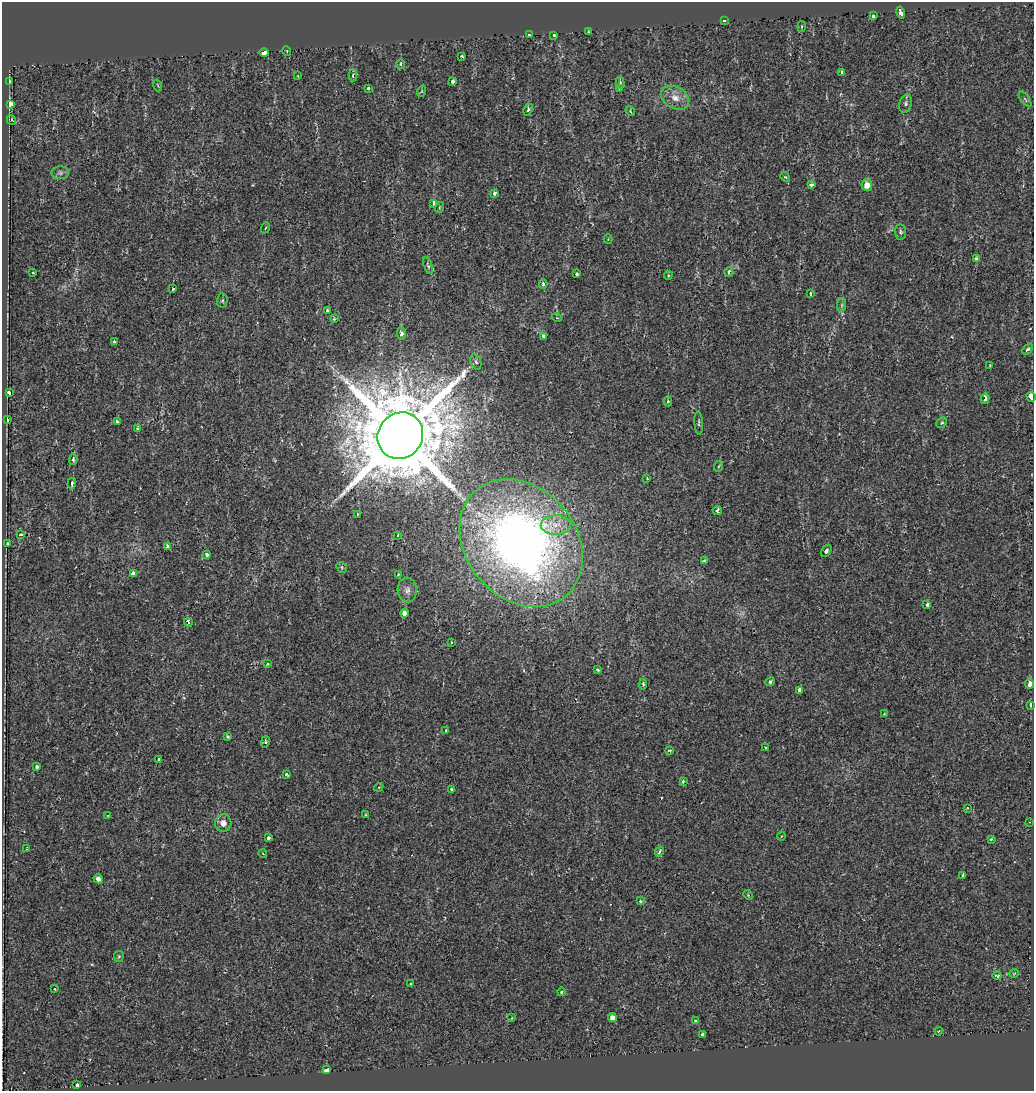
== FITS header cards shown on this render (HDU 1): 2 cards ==
NAXIS1  =                 1032
NAXIS2  =                 1089

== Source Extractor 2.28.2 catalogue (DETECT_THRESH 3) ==
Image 1032 x 1089 px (HDU 1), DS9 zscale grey, 1 PNG px = 1 image px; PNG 1036 x 1093 px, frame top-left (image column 1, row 1089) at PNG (2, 2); each listed source drawn as its Kron ellipse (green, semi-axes under 4 px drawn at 4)
Background -0.00155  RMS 0.0053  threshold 0.0158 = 3 sigma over >= 5 px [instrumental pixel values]
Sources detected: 138; all 138 listed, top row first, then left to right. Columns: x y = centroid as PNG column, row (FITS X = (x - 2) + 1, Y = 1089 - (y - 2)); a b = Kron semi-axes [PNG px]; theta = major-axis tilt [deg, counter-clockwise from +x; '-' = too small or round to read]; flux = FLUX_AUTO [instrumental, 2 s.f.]
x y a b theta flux
901 12 6 4 -75 5.1
873 16 4 3 - 5.5
724 21 3 2 - 0.34
802 26 5 3 - 0.42
588 31 2 2 - 0.28
529 35 4 3 - 0.92
554 35 3 3 - 1.5
287 51 5 3 - 0.25
264 53 5 3 - 59
462 56 3 3 - 0.45
401 64 5 4 - 0.81
842 72 4 3 - 0.76
353 75 6 4 88 0.66
298 76 3 2 - 0.23
453 81 3 3 - 4.4
9 82 4 3 - 0.84
620 83 6 4 -73 0.52
158 86 6 2 -71 0.3
368 88 3 3 - 0.52
620 89 3 3 - 6.7
422 91 6 3 70 0.32
675 98 15 10 -30 3.7
1025 99 9 4 -54 0.61
10 104 3 3 - 11
905 104 9 6 74 1.1
528 110 6 4 65 1
630 111 5 4 - 0.4
11 120 5 4 - 0.6
60 173 8 6 -1 0.98
785 177 5 4 - 0.42
812 184 4 3 - 8.7
867 185 6 5 - 3.7
494 193 4 3 - 1.2
434 203 4 3 - 13
440 207 5 3 - 0.33
265 228 6 3 69 0.4
900 232 7 5 -85 0.88
608 239 4 4 - 0.34
977 259 3 3 - 1.7
428 266 9 4 -72 0.65
729 272 5 4 - 1.3
33 273 3 2 - 0.38
577 274 4 3 - 1.1
668 275 4 4 - 0.39
543 284 5 4 - 0.74
173 289 3 3 - 0.86
810 294 3 3 - 0.89
222 300 7 5 87 0.6
842 305 7 4 89 0.66
328 311 3 3 - 1.3
557 318 5 3 - 0.26
334 319 3 3 - 0.37
402 333 6 4 -86 1.1
543 336 4 3 - 2.3
114 342 3 3 - 0.42
1027 349 6 4 47 0.82
476 362 8 5 -68 0.72
990 366 3 2 - 0.35
9 393 4 3 - 3.1
1031 397 5 3 - 19
985 399 5 3 - 2.4
668 401 5 4 - 0.47
8 420 4 3 - 3.3
117 421 4 3 - 1.1
699 423 11 4 -86 0.69
942 423 6 4 44 0.57
137 428 4 3 - 1
400 436 24 22 53 5100
73 459 5 3 - 0.78
719 466 6 3 70 0.38
647 478 4 3 - 0.33
72 483 6 3 88 2.1
717 510 4 4 - 0.85
357 514 3 2 - 0.27
556 525 15 10 1 4.1
21 535 4 3 - 8.5
398 535 3 3 - 2.6
521 543 69 55 -50 240
7 544 3 3 - 5.1
167 546 4 3 - 1.6
826 551 6 4 59 0.79
207 554 4 3 - 1.6
704 561 3 3 - 0.98
342 567 6 4 -48 0.55
133 574 4 3 - 12
398 574 4 3 - 0.6
407 590 12 9 -85 2.1
927 605 4 3 - 1.9
404 613 4 3 - 3.4
188 622 4 3 - 2.2
451 642 3 2 - 0.36
268 664 3 3 - 0.62
597 670 3 3 - 0.7
770 682 5 4 - 0.77
643 684 5 4 - 0.68
1029 684 4 3 - 19
800 690 3 3 - 17
1031 705 3 3 - 9.8
884 714 4 3 - 0.28
446 730 3 3 - 0.36
227 737 3 3 - 0.97
265 742 6 4 76 0.53
765 747 3 2 - 0.44
670 750 3 3 - 0.79
159 760 4 3 - 2
37 767 3 3 - 1.1
286 775 3 3 - 1.8
683 781 4 3 - 0.52
379 787 4 3 - 0.32
451 789 3 3 - 1.1
967 808 3 3 - 0.33
108 815 3 2 - 0.28
366 815 4 3 - 0.36
1030 822 2 2 - 0.32
223 823 8 8 - 2.6
781 836 4 3 - 0.25
268 838 3 3 - 1.1
991 839 3 3 - 0.49
27 848 3 2 - 0.29
659 851 5 3 - 0.64
263 854 4 3 - 0.27
963 875 4 3 - 1.3
98 879 5 3 - 3.4
748 895 5 3 - 0.32
640 901 3 3 - 0.89
119 956 5 5 - 0.46
1014 973 5 3 - 0.25
997 976 4 3 - 1.2
410 984 2 2 - 0.32
55 989 3 3 - 0.38
561 992 4 3 - 0.5
612 1017 4 4 - 2.2
512 1018 4 2 - 0.25
695 1020 3 3 - 4.2
939 1031 4 3 - 0.31
702 1034 4 3 - 18
327 1070 4 3 - 9.8
77 1085 3 3 - 10
At the frame edge (FLAGS 8, measured only in part): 1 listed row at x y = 1031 397